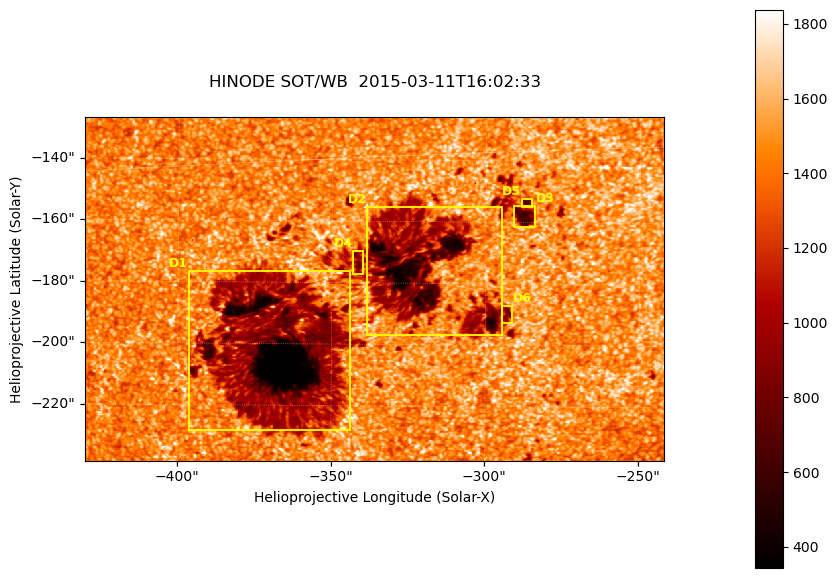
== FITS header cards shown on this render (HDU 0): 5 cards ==
TELESCOP= 'HINODE'
INSTRUME= 'SOT/WB'
DATE_OBS= '2015-03-11T16:02:33.678'
CTYPE1  = 'Solar-X'
CTYPE2  = 'Solar-Y'

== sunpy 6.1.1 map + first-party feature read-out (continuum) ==
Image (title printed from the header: HINODE SOT/WB  2015-03-11T16:02:33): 864 x 512 px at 0.218 arcsec/px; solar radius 966 arcsec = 4431 px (partial field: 0.7% of the solar disc is inside the frame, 100% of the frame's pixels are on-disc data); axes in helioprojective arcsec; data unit not stated in the header (colour bar unlabelled)
Orientation: roll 0.412 deg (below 1 deg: not rotated)
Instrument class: CONTINUUM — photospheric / low-chromospheric filtergram (G band 4305): granulation and sunspots, dark-feature search
Dark features (sunspots / pores): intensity divided by the frame's on-disc median (partial field: no limb-darkening profile); reference = the frame's on-disc median (the 8%-of-disc-diameter window exceeds this field); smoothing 3 px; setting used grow <= 0.7, no closing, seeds <= 0.7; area >= 110 px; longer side >= 6 px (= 1.3 arcsec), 3 px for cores <= 0.7; partial field; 6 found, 6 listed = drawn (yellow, D1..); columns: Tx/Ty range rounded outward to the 1 arcsec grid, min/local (2 s.f., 1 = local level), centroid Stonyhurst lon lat
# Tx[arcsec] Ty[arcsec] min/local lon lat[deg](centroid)
D1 -397..-343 -229..-176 0.21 -24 -19
D2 -339..-294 -197..-155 0.26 -20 -17
D3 -292..-284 -162..-154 0.39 -18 -16
D4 -343..-340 -178..-169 0.47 -22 -17
D5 -289..-285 -155..-152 0.43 -18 -16
D6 -295..-291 -193..-187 0.49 -19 -18